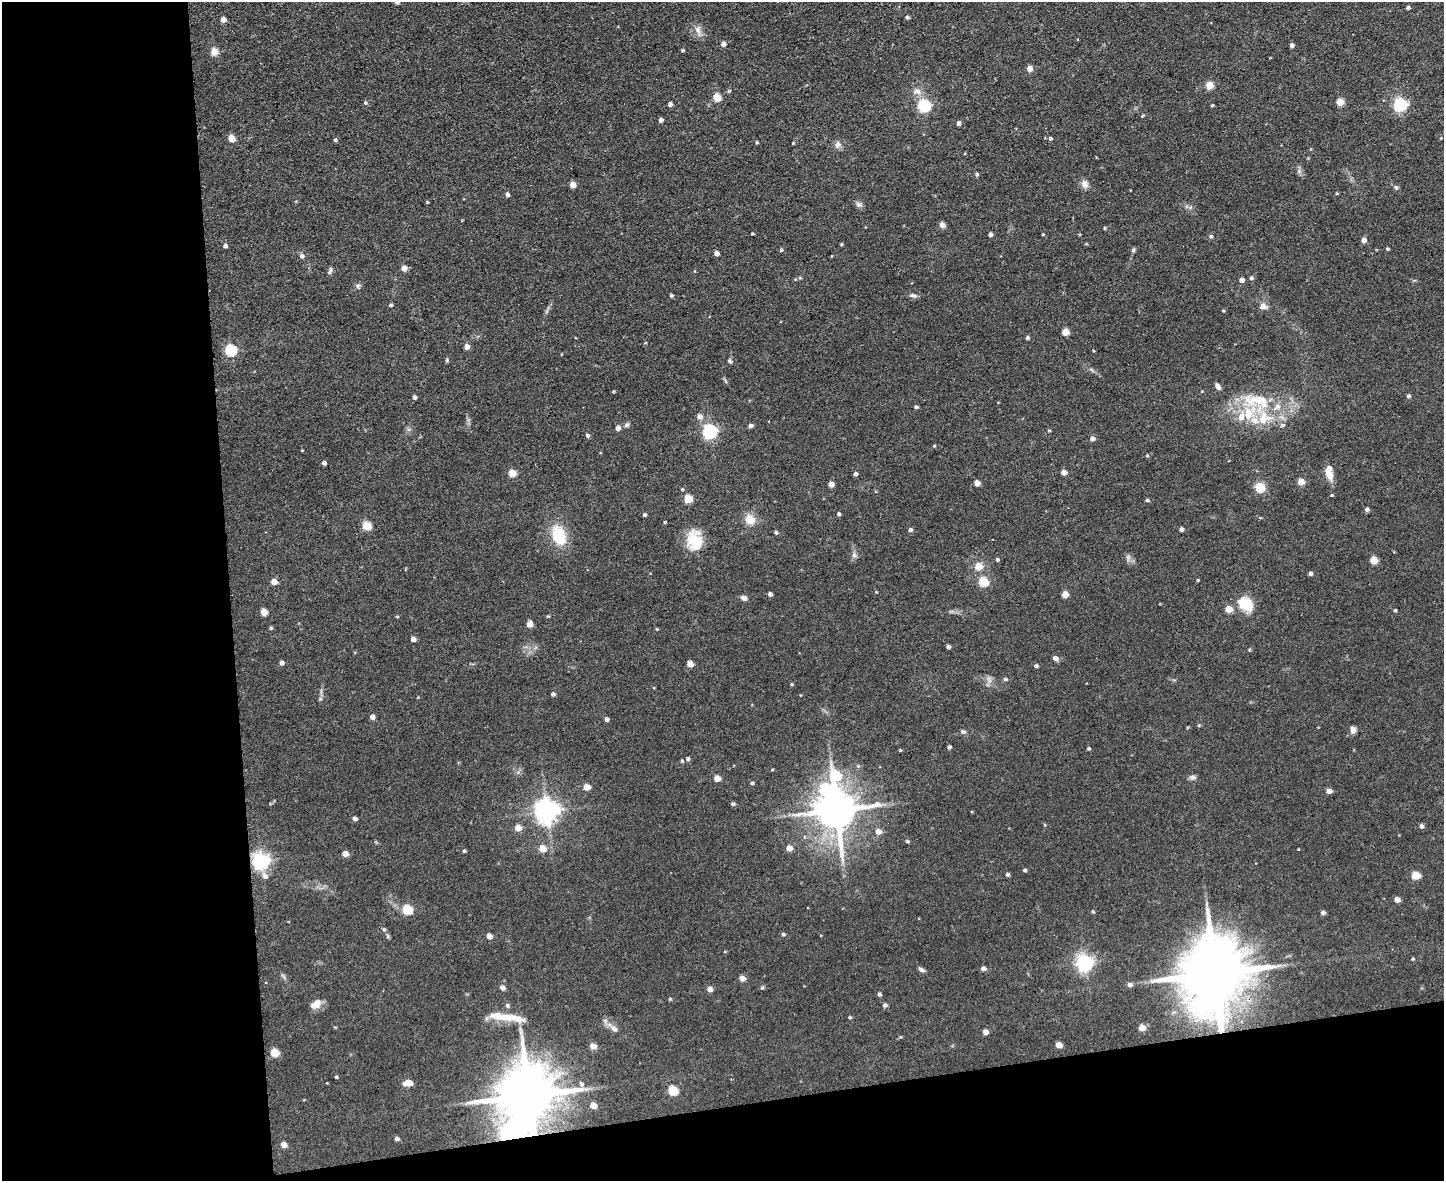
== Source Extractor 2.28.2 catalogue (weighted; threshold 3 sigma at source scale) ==
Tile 10 of 3 x 4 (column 1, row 4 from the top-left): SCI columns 239-1680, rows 1-1179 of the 4693 x 4717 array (HDU 1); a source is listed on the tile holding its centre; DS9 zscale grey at full resolution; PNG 1446 x 1183 px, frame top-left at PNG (2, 2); no overlay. Shown black and unused: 22% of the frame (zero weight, under 2 of 3 exposures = <1% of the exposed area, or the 3 px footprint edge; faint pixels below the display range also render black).
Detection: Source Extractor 2.28.2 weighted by HDU 2 'WHT'; one run over the whole footprint, this tile lists its part. Background 0.0555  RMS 0.0087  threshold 0.039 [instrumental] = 3 sigma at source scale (4.5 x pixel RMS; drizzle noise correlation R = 1.50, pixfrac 1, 0.05/0.05 arcsec/px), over >= 5 px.
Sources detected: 217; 2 inside a brighter object's white glare — not listed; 5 inside a brighter listed object's ellipse — not listed separately; the other 210 listed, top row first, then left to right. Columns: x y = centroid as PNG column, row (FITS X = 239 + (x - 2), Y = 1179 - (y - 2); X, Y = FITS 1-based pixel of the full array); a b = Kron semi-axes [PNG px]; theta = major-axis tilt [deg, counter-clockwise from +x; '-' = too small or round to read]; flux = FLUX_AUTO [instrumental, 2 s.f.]
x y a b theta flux
397 2 5 5 - 2.4
1408 7 4 4 - 1.7
907 17 4 3 - 1.8
223 20 4 4 - 6.6
698 30 11 8 -58 5.1
723 44 5 4 - 4.3
1292 45 4 4 - 3.2
682 50 3 3 - 1.1
214 51 5 5 - 18
1029 69 4 4 - 8.1
1209 85 5 5 - 20
729 91 5 4 - 1.2
917 91 10 7 0 4.1
717 97 5 5 - 24
1340 102 5 5 - 16
365 103 6 4 -88 1.3
670 104 4 4 - 3.4
924 105 6 6 - 120
1212 105 4 3 - 0.91
1400 105 6 6 - 150
1142 116 4 3 - 0.88
661 120 4 4 - 3
958 123 4 4 - 2.4
231 138 5 4 - 14
1050 138 5 5 - 1.7
335 140 5 4 - 1.3
757 142 4 3 - 0.92
793 143 3 3 - 0.65
838 145 9 8 - 3.7
977 174 5 4 - 1.3
1084 184 10 8 -70 4.5
572 185 4 4 - 11
1396 187 5 5 - 1.5
507 194 4 4 - 3.2
427 202 4 4 - 0.69
858 204 8 7 - 2.6
942 225 5 4 - 6.3
1104 228 5 3 - 0.82
752 233 3 3 - 0.81
990 234 4 4 - 3
1043 234 3 3 - 0.73
1211 236 5 5 - 1.6
1364 240 5 4 - 5
841 244 4 3 - 0.92
225 246 5 4 - 2.3
1388 249 5 4 - 1.1
781 250 4 4 - 1.3
1133 250 6 5 - 1.4
716 253 4 4 - 4.5
302 256 6 5 - 2.5
404 268 4 4 - 8.5
330 271 11 4 74 2
1251 278 5 5 - 1.9
1241 280 5 4 - 4.3
358 286 7 5 47 1.8
671 295 4 4 - 1.6
913 295 9 5 -5 2.3
390 305 4 3 - 1.2
1263 306 7 5 -6 6.4
1223 311 4 3 - 0.82
1065 332 5 4 - 16
1027 338 4 4 - 1.6
467 346 5 4 - 5.8
230 350 6 5 - 76
447 360 5 4 - 1.5
730 361 6 4 -69 1.6
613 391 3 3 - 0.86
1408 396 5 4 - 1.9
414 397 4 4 - 2.2
1257 401 48 18 -8 45
916 407 4 3 - 1.7
699 416 6 5 - 4.9
1241 417 12 8 66 7.6
1254 420 12 8 -39 7.3
627 425 6 5 - 2.3
1282 425 7 5 15 1.7
751 426 5 4 - 2.7
618 428 5 5 - 4.7
709 431 6 6 - 200
1049 431 5 3 - 0.79
587 435 5 4 - 1.8
1092 439 5 5 - 3.3
934 446 4 4 - 0.77
302 450 4 2 - 0.5
1147 456 5 3 - 0.89
324 463 4 4 - 2.5
1064 472 5 4 - 6.7
512 473 5 5 - 18
855 474 4 4 - 2.4
1328 474 11 7 -51 9.1
1301 482 5 4 - 13
977 483 5 4 - 7
831 484 4 4 - 6.1
1260 487 7 7 - 16
1332 495 4 3 - 0.87
688 499 5 5 - 24
1147 500 5 4 - 1.3
1367 510 5 4 - 2.3
839 514 4 4 - 1.7
644 515 4 4 - 1.5
750 520 11 10 - 12
665 522 4 3 - 0.8
366 526 5 5 - 29
1181 529 4 4 - 3
910 530 5 4 - 2.2
776 532 5 4 - 1.6
558 535 24 15 -68 27
695 541 24 18 -78 24
854 555 7 6 - 2.5
1128 557 9 4 -90 2.2
997 559 5 4 - 1.4
1374 560 5 5 - 19
978 566 6 6 - 11
1310 573 4 4 - 2.4
1198 580 3 3 - 0.88
274 582 5 4 - 9.2
983 582 5 5 - 37
770 594 4 4 - 2.3
1065 594 5 4 - 11
744 598 8 6 -21 2.6
1246 604 16 12 -38 22
1228 609 5 4 - 14
1395 610 4 3 - 1.1
264 612 5 4 - 14
548 616 5 3 - 0.8
529 624 5 4 - 8.5
271 628 4 3 - 1.1
657 629 4 4 - 0.72
413 639 4 4 - 4.6
948 647 4 4 - 2.2
1249 650 5 3 - 0.78
1055 658 5 5 - 3.9
282 663 5 5 - 2.8
690 664 5 4 - 9.8
1036 666 5 4 - 1.7
1005 679 5 4 - 1.6
792 684 4 4 - 0.89
553 694 4 4 - 2.2
372 717 4 4 - 4.5
607 719 5 4 - 2.3
1353 730 7 6 - 4.1
963 731 7 4 -20 1.5
949 747 4 4 - 1.9
1089 748 4 4 - 1.2
900 750 4 3 - 0.85
688 759 5 4 - 1.6
682 761 4 4 - 1.2
858 766 5 4 - 1.2
772 769 5 3 - 0.72
835 775 11 8 -83 36
1192 777 9 6 -1 2.3
717 778 5 4 - 9.8
752 783 4 4 - 1.5
587 787 5 5 - 8.4
1329 791 5 4 - 6.1
733 804 5 4 - 1.6
836 810 11 11 - 2900
547 811 8 7 - 730
355 819 4 4 - 3.1
1421 826 5 4 - 2.4
518 828 5 5 - 9.4
878 831 5 5 - 6.9
804 837 5 3 - 1.1
907 841 5 4 - 1.3
542 848 6 5 - 12
789 848 5 5 - 7.9
464 851 4 4 - 1.2
345 853 5 4 - 6.6
261 861 7 6 - 340
1025 870 4 4 - 1.5
1007 875 4 4 - 1.9
1415 875 5 5 - 25
265 876 8 7 - 4.5
1397 900 5 4 - 5.7
407 909 6 5 - 41
1093 912 4 4 - 0.92
1323 913 5 4 - 2.7
384 929 6 5 - 1.6
783 934 5 4 - 1.3
489 936 5 4 - 5.8
1413 959 4 4 - 0.87
1084 963 7 6 - 300
983 968 5 4 - 3.9
921 970 8 5 -24 2.5
1214 974 20 15 87 9400
742 978 5 5 - 6.3
1130 985 6 5 - 3
502 987 5 4 - 3.8
762 988 6 4 2 1.1
710 989 5 5 - 5.2
879 994 4 4 - 2
316 1004 14 9 38 6.8
507 1005 7 5 -49 1.8
885 1005 5 5 - 1.9
509 1017 40 8 -9 16
850 1017 4 3 - 1.1
1142 1028 5 4 - 12
614 1029 10 7 -41 3.6
985 1032 4 4 - 5.9
1059 1045 5 4 - 9.3
593 1046 5 4 - 8.8
274 1052 5 5 - 23
336 1077 3 3 - 1.1
408 1083 7 4 3 14
581 1084 7 6 - 2.5
673 1090 6 5 - 45
528 1095 16 14 88 6900
593 1105 5 4 - 10
397 1139 5 4 - 2.4
284 1145 5 4 - 6.7
Overlapping masked pixels (flux is a lower limit): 2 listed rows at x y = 1214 974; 528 1095
Isophote crosses this tile's border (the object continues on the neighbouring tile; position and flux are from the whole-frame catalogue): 1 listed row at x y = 397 2